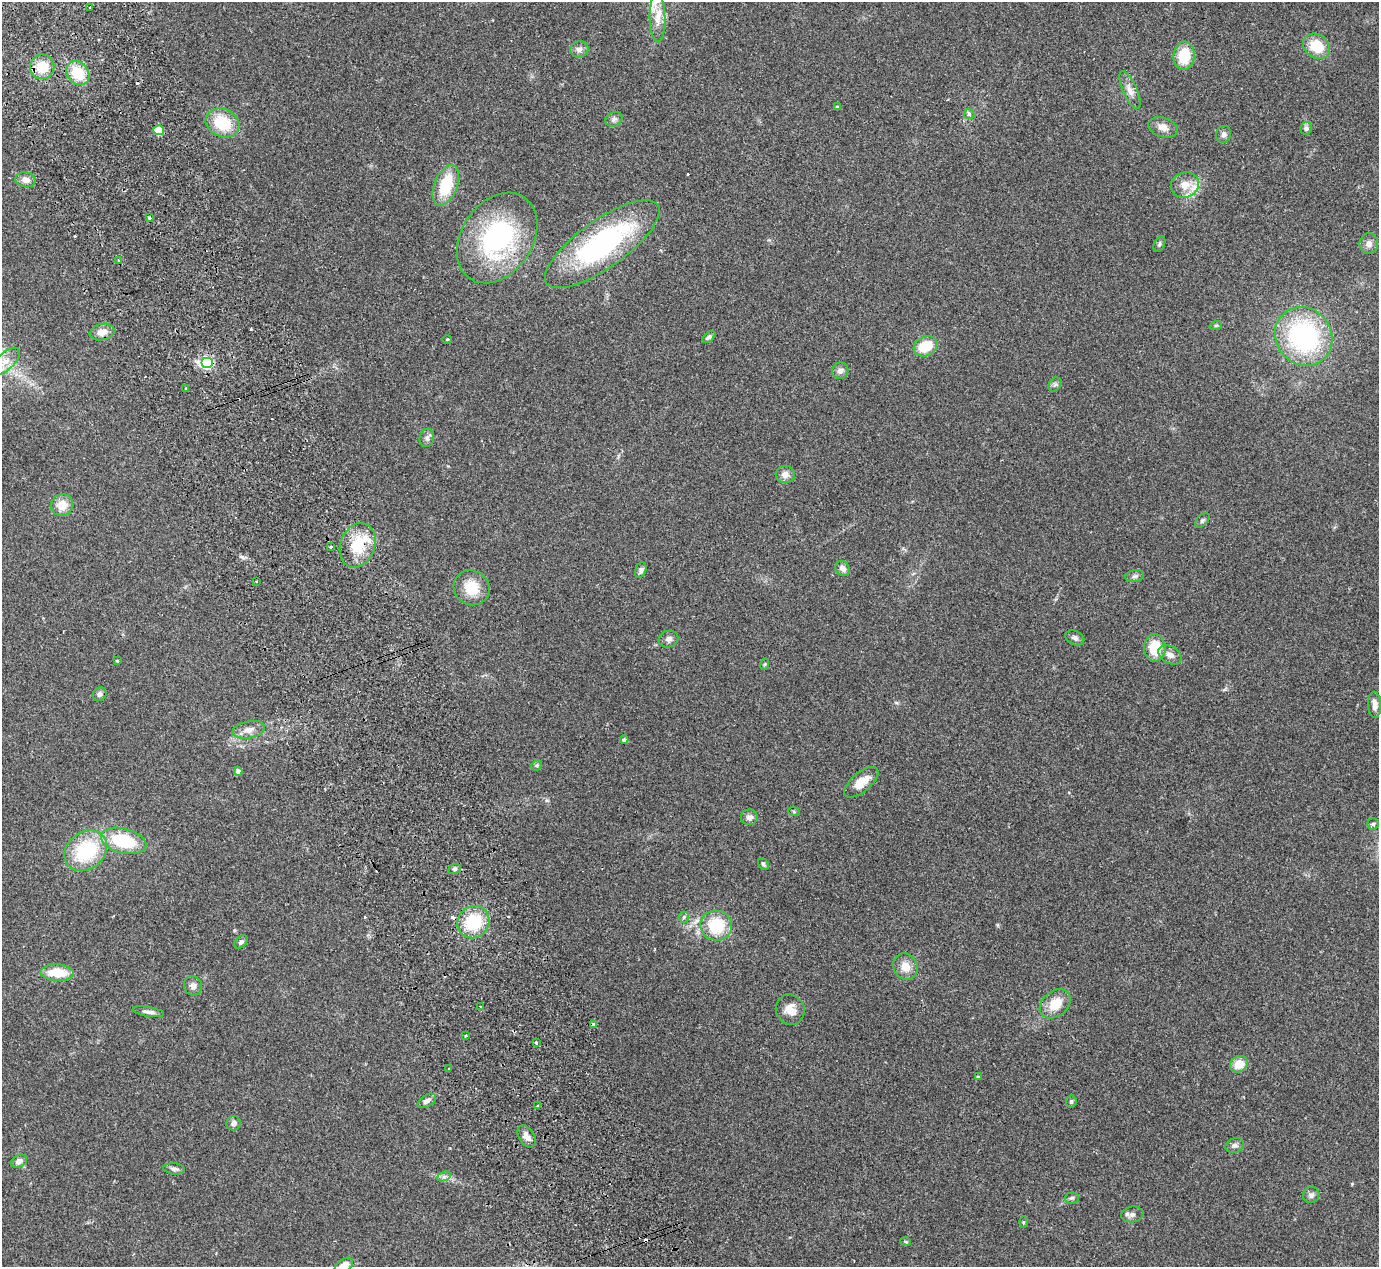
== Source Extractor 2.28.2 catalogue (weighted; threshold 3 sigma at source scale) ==
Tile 11 of 4 x 4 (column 3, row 3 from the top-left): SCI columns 2812-4188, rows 1448-2712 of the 5623 x 5551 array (HDU 1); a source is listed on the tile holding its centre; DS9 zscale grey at full resolution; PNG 1381 x 1269 px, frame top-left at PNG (2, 2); each listed source drawn as its Kron ellipse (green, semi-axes under 4 px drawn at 4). Shown black and unused: <1% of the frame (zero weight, under 2 of 3 exposures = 3% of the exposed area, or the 3 px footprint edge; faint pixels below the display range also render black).
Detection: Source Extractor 2.28.2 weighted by HDU 2 'WHT'; one run over the whole footprint, this tile lists its part. Background 0.215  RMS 0.011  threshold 0.0512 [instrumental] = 3 sigma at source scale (4.5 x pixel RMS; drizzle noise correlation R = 1.50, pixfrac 1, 0.05/0.05 arcsec/px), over >= 5 px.
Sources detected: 109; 7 cosmic-ray / hot-pixel residue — neither listed nor drawn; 3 inside a brighter listed object's ellipse — not listed separately; the other 99 listed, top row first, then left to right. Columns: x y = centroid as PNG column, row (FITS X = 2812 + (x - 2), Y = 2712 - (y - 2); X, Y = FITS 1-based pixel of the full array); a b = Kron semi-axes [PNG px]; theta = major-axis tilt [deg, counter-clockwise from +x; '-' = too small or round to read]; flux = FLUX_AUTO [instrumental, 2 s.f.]
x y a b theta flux
90 7 3 2 - 1.8
658 18 24 8 -89 14
1317 46 14 11 -35 29
579 49 9 8 - 5
1184 56 14 10 84 36
42 67 12 12 - 25
78 73 13 10 -49 35
1130 90 20 7 -66 8.8
837 107 4 4 - 2.1
969 114 5 5 - 4.7
614 119 9 7 27 3.5
222 123 17 14 -25 43
1163 127 15 9 -18 8.7
1306 128 6 6 - 3.5
159 130 5 5 - 31
1224 134 8 7 - 3.8
26 180 10 7 -12 7.4
446 185 21 11 68 45
1185 185 14 12 19 14
149 218 3 3 - 2.7
497 238 49 35 56 170
1369 243 10 9 - 5.9
602 244 68 24 35 200
1159 244 8 5 62 2.3
118 260 2 2 - 0.85
1216 325 6 4 19 1.4
102 332 13 8 13 10
1304 336 30 27 -53 170
709 337 7 4 38 3
447 339 5 3 - 1.2
925 346 12 9 28 27
5 362 18 8 42 13
207 362 6 5 - 140
840 371 8 8 - 5.2
1055 385 8 6 53 2.7
186 389 3 3 - 2
427 438 9 7 76 3.8
785 475 9 8 - 7.4
62 505 11 11 - 15
1202 520 9 5 45 2.4
358 545 23 17 69 36
331 547 3 2 - 1.5
843 568 8 6 -50 5.5
641 570 8 5 67 3
1135 576 9 6 10 3.3
256 581 3 3 - 3.2
472 588 18 17 - 26
1075 638 10 7 -24 3.7
668 639 10 8 18 4.5
1155 648 14 10 90 31
1170 655 12 8 -32 7
117 661 3 3 - 1.1
765 664 6 3 71 1.3
99 694 7 6 - 3.9
1375 705 13 6 -88 7.1
249 730 16 8 11 9.1
624 740 4 4 - 2.6
537 765 6 4 43 1.7
238 771 4 4 - 6.4
861 782 21 9 40 18
794 812 6 3 -19 1.2
749 817 8 8 - 5.1
1373 824 5 5 - 1.9
124 841 23 12 -14 60
86 851 23 18 38 76
763 864 6 4 -53 2.1
455 869 6 5 - 2.1
684 917 6 5 - 2
473 922 16 15 - 50
716 926 16 15 - 44
241 942 8 5 48 3.1
905 967 13 12 - 14
57 973 16 8 -2 31
193 986 10 9 - 5.8
1055 1004 17 12 39 22
480 1006 2 2 - 1.1
790 1010 15 14 - 13
148 1012 16 5 -9 5.7
593 1024 4 4 - 5.1
466 1036 4 3 - 1.7
536 1043 3 3 - 3.4
1239 1064 9 8 - 16
449 1068 3 2 - 1.1
978 1077 4 4 - 1.4
427 1101 10 6 31 4.6
1071 1101 6 5 - 2.2
538 1105 3 3 - 5.7
234 1123 7 7 - 4.6
527 1136 12 7 -58 8.1
1235 1145 9 7 22 3.6
19 1161 8 6 28 6.4
174 1169 10 5 -6 3.3
444 1176 7 4 20 2.8
1311 1195 8 8 - 3.9
1072 1198 7 5 4 2.2
1132 1214 11 8 6 4.7
1024 1222 6 4 89 1.3
906 1242 5 3 - 1.1
344 1265 10 6 33 11
Overlapping masked pixels (flux is a lower limit): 4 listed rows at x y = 159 130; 207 362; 358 545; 593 1024
Isophote crosses this tile's border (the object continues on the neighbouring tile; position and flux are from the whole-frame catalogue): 1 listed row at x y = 344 1265
Unlisted compact peaks at least as high as the median listed source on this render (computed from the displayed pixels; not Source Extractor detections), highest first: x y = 242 557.